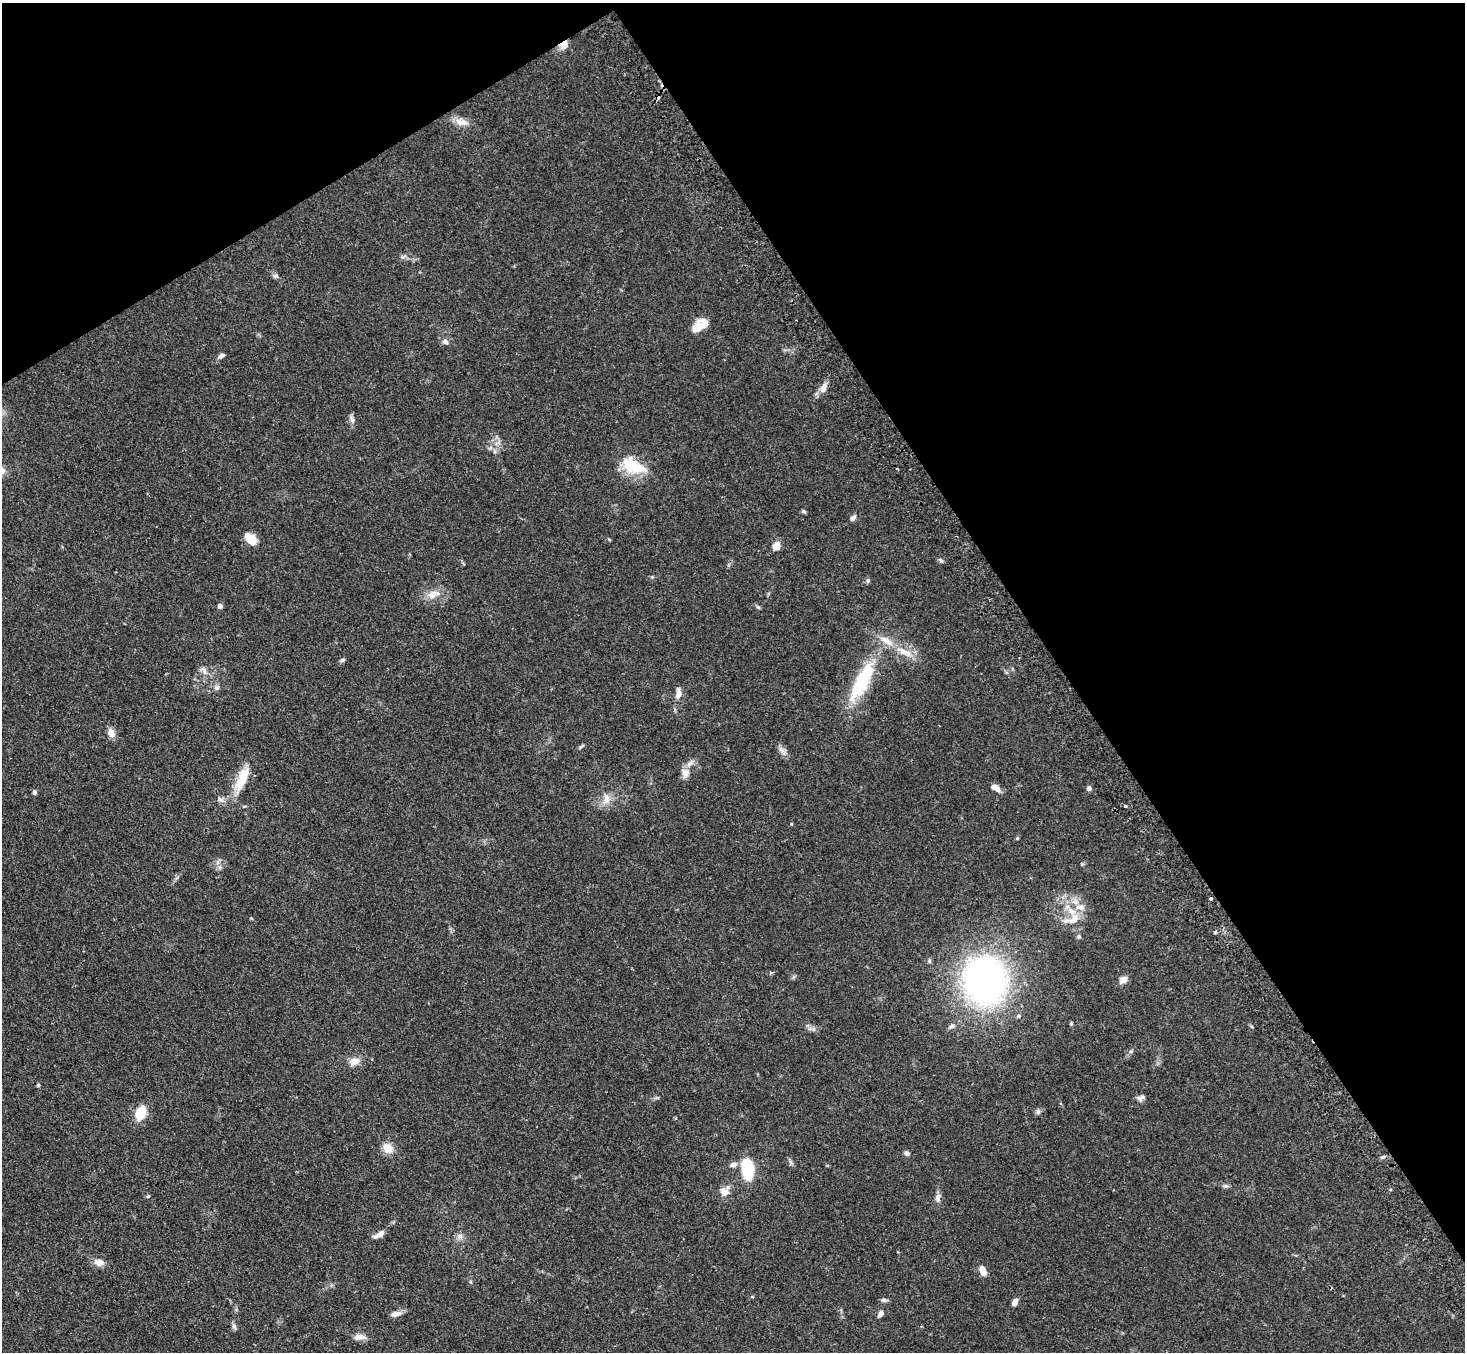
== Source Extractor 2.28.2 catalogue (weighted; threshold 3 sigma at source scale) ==
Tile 3 of 4 x 4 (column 3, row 1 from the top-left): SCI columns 2960-4422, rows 4365-5714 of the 5918 x 5887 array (HDU 1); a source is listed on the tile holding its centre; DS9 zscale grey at full resolution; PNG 1467 x 1354 px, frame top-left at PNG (2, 3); no overlay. Shown black and unused: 33% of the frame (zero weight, under 2 of 3 exposures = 3% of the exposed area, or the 3 px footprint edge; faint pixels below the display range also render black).
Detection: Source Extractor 2.28.2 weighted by HDU 2 'WHT'; one run over the whole footprint, this tile lists its part. Background 0.0937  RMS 0.0062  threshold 0.0281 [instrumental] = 3 sigma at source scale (4.5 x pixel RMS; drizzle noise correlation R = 1.50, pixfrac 1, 0.05/0.05 arcsec/px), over >= 5 px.
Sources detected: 79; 1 inside a brighter object's white glare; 2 cosmic-ray / hot-pixel residue — not listed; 4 inside a brighter listed object's ellipse — not listed separately; the other 72 listed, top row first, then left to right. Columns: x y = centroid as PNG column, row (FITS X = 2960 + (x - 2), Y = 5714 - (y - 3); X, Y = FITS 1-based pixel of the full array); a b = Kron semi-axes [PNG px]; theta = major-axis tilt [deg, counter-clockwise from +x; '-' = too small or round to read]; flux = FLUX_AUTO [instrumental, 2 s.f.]
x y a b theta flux
564 45 10 8 40 5.6
461 122 19 9 -12 5.5
696 327 15 11 86 5.9
445 342 8 7 - 2.2
221 356 10 5 35 1.8
823 388 16 8 66 4.2
352 420 11 6 -70 2.2
633 466 31 16 -25 21
803 511 7 4 -7 0.91
853 518 8 6 35 2
251 539 13 9 -50 10
776 546 5 5 - 17
940 560 8 4 -36 1.1
868 581 6 4 90 0.93
433 594 19 10 28 6.7
220 606 4 4 - 3.3
758 607 7 4 -44 0.87
904 652 25 9 -23 8.7
342 660 7 4 21 1.1
204 670 14 6 -52 2.7
863 680 54 18 61 40
217 687 7 6 - 1.7
678 694 14 7 83 4.1
111 733 11 8 -67 4.3
582 746 9 3 40 0.93
782 751 14 6 -51 2.8
690 763 14 6 42 3
685 773 12 9 -75 4.2
244 775 23 14 62 12
995 787 12 6 -34 3.5
1089 788 4 4 - 2.7
34 792 5 4 - 1.6
606 799 16 9 -89 5.2
220 800 9 5 -32 1.9
1125 806 3 3 - 0.73
791 824 4 3 - 0.49
1017 838 4 4 - 0.57
1210 898 4 3 - 2.4
1074 919 18 11 42 8.7
1079 936 6 5 - 1.1
929 961 7 3 -82 0.92
771 973 5 3 - 0.82
1123 980 11 8 38 3.6
985 981 40 35 -84 220
1019 1016 6 6 - 1.2
1071 1024 5 4 - 0.71
952 1026 10 5 21 1.8
1131 1051 6 4 19 0.9
355 1061 13 10 10 4.9
38 1085 4 4 - 1.2
1141 1098 10 6 21 2
1038 1111 7 6 - 1.3
141 1113 11 7 72 18
388 1148 14 10 -51 6.8
907 1153 7 5 -15 1.6
1383 1157 6 5 - 1.1
733 1165 10 7 11 2.4
747 1169 19 11 -80 29
1225 1186 7 5 -17 1.3
725 1192 11 10 - 5.5
148 1196 5 4 - 0.83
938 1198 12 7 84 2.6
379 1234 16 6 29 3.3
460 1236 10 6 41 2.3
99 1262 12 8 -12 4.5
983 1271 12 7 -70 4.2
884 1300 9 5 -14 1.3
1015 1302 8 6 60 2.7
396 1314 13 7 8 3.2
880 1314 8 5 53 2.6
234 1327 9 5 -63 1.5
360 1337 17 7 0 3.9
Overlapping masked pixels (flux is a lower limit): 1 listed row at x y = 564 45